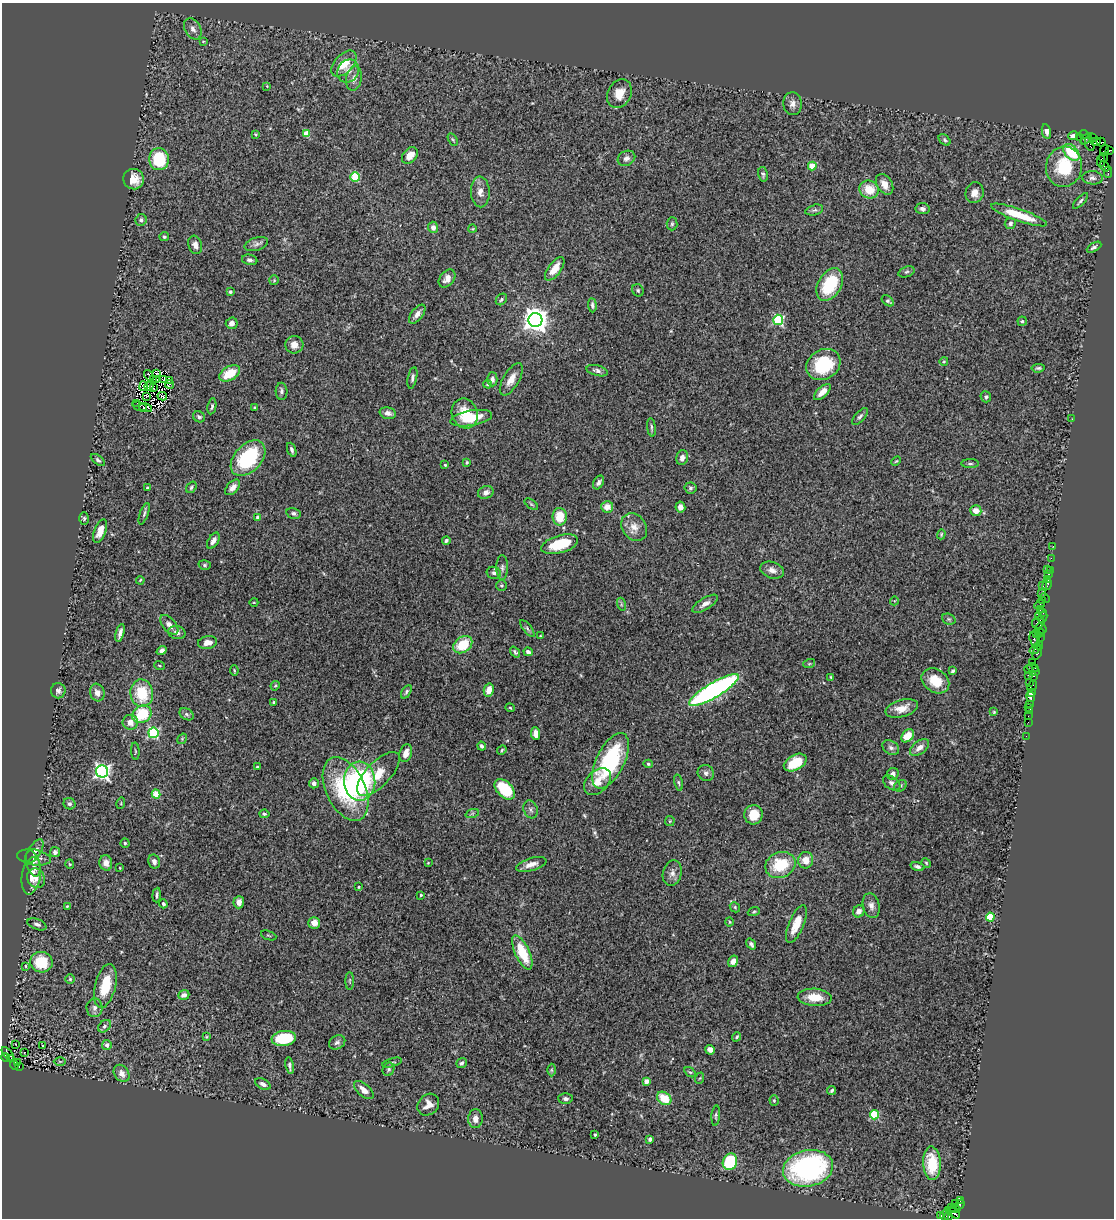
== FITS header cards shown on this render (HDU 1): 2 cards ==
NAXIS1  =                 1112
NAXIS2  =                 1216

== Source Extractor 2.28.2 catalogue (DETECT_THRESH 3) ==
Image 1112 x 1216 px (HDU 1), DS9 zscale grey, 1 PNG px = 1 image px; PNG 1116 x 1220 px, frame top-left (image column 1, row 1216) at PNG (2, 3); each listed source drawn as its Kron ellipse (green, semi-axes under 4 px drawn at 4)
Background 1.07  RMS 0.047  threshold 0.142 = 3 sigma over >= 5 px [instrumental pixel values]
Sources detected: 349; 2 with non-positive FLUX_AUTO (blend fragments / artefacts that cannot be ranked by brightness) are neither listed nor drawn; the other 347 listed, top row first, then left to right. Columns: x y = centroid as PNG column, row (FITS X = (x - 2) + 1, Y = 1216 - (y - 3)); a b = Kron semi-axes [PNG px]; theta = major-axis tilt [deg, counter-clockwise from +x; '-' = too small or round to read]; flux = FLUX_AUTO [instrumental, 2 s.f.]
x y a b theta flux
193 29 11 8 -61 16
203 41 4 3 - 2.7
344 64 16 9 47 64
348 71 12 10 58 24
354 78 12 8 80 18
267 86 4 4 - 2.5
619 94 15 11 62 47
792 104 11 9 -87 18
1046 131 7 4 -78 14
255 134 4 3 - 3.6
306 134 4 4 - 61
1084 134 5 3 - 95
1073 136 5 4 - 11
1080 137 3 2 - 26
1093 138 3 3 - 92
1086 139 7 2 45 160
453 140 7 4 -59 4.2
945 140 7 4 -42 5.4
1096 142 5 4 - 360
1101 142 4 3 - 110
1090 144 7 3 -67 270
1105 150 6 4 86 150
1109 150 3 2 - 43
1071 152 10 6 -47 120
410 155 9 6 47 37
1103 157 4 2 - 43
626 158 9 7 27 13
159 159 11 9 -86 140
1101 161 6 2 -88 77
812 166 4 4 - 74
1105 166 6 3 -54 110
1064 167 20 18 78 140
1108 172 5 3 - 68
763 174 7 4 -77 6.3
355 177 5 4 - 130
1092 178 10 6 -5 12
134 179 10 10 - 41
885 184 11 7 -57 30
869 190 10 9 - 61
480 192 15 9 -88 26
975 193 10 9 - 24
1080 201 10 4 46 7.2
923 209 7 5 -7 8.2
814 210 9 5 15 7.5
1019 215 29 6 -19 97
141 220 6 5 - 7.4
672 224 6 5 - 5.7
1010 224 5 5 - 7.5
433 227 6 5 - 15
472 229 4 3 - 2.6
164 237 4 4 - 5.8
256 244 12 6 17 12
195 245 9 6 -73 18
1094 247 8 4 29 7.5
250 260 8 5 -11 9.1
555 269 14 6 54 43
906 272 8 5 19 6.4
447 278 10 7 51 23
274 280 5 5 - 3.6
830 284 17 11 59 150
638 290 6 5 - 5.5
230 292 4 3 - 4.6
501 299 6 5 - 7.2
888 301 7 4 -37 5.6
592 305 7 3 -86 6.6
417 314 11 5 53 18
535 320 7 7 - 3500
778 320 5 5 - 290
1022 321 4 4 - 4.3
232 323 6 5 - 16
294 345 9 8 - 26
944 361 4 3 - 2.7
823 365 18 15 31 170
1038 368 7 4 6 5.3
597 371 11 5 -15 9.9
157 373 3 2 - 4.1
230 373 11 7 30 72
149 375 5 2 - 2.6
412 378 11 4 78 9.1
156 379 3 2 - 2.2
492 379 7 5 -90 13
511 379 18 8 60 31
153 380 4 2 - 4.9
164 380 4 2 - 3.6
169 381 3 2 - 0.17
170 384 4 4 - 2.5
488 384 4 4 - 5
143 386 5 2 - 1.9
149 387 4 2 - 2.1
153 388 3 2 - 3.5
281 391 8 6 -89 9.9
822 392 10 5 44 27
162 396 5 2 - 3.8
146 397 4 2 - 3.9
986 397 5 5 - 6.7
137 403 3 2 - 0.42
140 406 7 3 -16 5.8
212 406 8 4 81 6.5
255 407 4 3 - 3
145 408 7 4 -13 7.5
388 413 8 5 -14 16
465 413 15 13 -70 71
860 416 10 5 48 8.1
199 417 6 5 - 7.9
471 418 21 7 10 96
1072 419 2 2 - 6.9
651 427 9 3 -83 5.1
292 450 7 4 -69 8.3
682 457 8 5 74 16
248 458 21 13 47 230
98 460 8 4 -38 6.6
896 461 5 3 - 3.3
467 462 3 3 - 3.4
970 464 9 3 0 5.3
445 465 3 3 - 4.3
598 482 7 5 61 9.5
191 487 6 4 53 5.6
233 487 9 5 47 19
147 488 3 3 - 4.5
690 488 6 5 - 6.7
486 492 8 6 22 17
531 504 8 4 -35 4.8
607 507 6 5 - 29
680 507 5 5 - 14
976 511 6 5 - 24
294 513 7 5 -13 7.4
144 514 11 4 70 7
258 517 4 3 - 15
560 517 9 7 89 67
84 518 6 4 89 5
634 527 15 11 -54 31
100 531 12 6 68 34
941 534 5 4 - 3.6
446 540 4 3 - 6
213 541 9 5 59 16
560 544 19 8 16 110
1053 546 2 2 - 30
1051 558 2 2 - 32
205 565 6 5 - 5.3
502 568 12 5 89 11
1047 569 2 2 - 71
772 570 12 8 -18 19
1050 570 3 2 - 13
494 573 7 6 - 11
1049 574 3 3 - 130
140 580 4 3 - 3
1048 580 3 3 - 46
502 585 5 5 - 5.6
1042 585 4 2 - 55
1047 585 6 3 62 110
1041 593 3 3 - 140
1045 598 5 2 - 51
894 601 4 3 - 2.3
1043 601 2 2 - 24
254 602 4 3 - 2.4
621 604 7 4 -73 4.7
705 604 15 6 31 17
1040 604 6 2 32 110
1040 610 4 3 - 29
1042 613 4 2 - 17
1039 616 4 3 - 180
1043 617 5 3 - 74
949 619 7 5 -21 5.4
1038 623 7 5 38 480
169 625 12 6 -50 19
527 628 10 4 -50 6.9
1041 628 5 4 - 140
120 633 9 3 74 11
177 633 9 6 -15 13
1036 633 4 2 - 56
1040 633 5 2 - 42
540 636 4 3 - 2.5
1040 637 3 2 - 73
1035 640 8 5 -76 380
207 643 9 6 8 22
463 645 10 7 36 95
1039 645 4 2 - 100
1035 649 6 3 40 120
162 651 5 4 - 11
515 652 6 4 -51 6.4
528 652 5 4 - 9.2
1037 652 7 3 70 130
1033 662 2 2 - 57
809 664 6 4 19 3.8
160 666 5 2 - 2.6
1033 667 6 3 -21 94
1028 669 5 2 - 52
234 670 5 3 - 3.5
953 671 4 3 - 5.9
1035 671 3 2 - 70
1028 675 2 2 - 12
1033 676 3 2 - 80
831 677 4 3 - 3.3
935 681 15 11 -34 65
1030 682 3 2 - 77
275 686 5 3 - 3.6
1032 686 6 3 52 180
489 690 6 5 - 33
714 690 28 7 30 940
58 691 8 7 - 11
406 692 7 4 62 5.7
1032 692 3 3 - 75
97 693 9 7 -72 21
142 693 14 11 -85 110
1031 697 5 3 - 160
274 702 4 3 - 4.8
1030 704 2 2 - 13
1028 707 3 2 - 24
510 708 5 3 - 2.9
902 708 17 8 16 37
1029 711 3 2 - 52
994 712 4 3 - 3.1
142 714 10 8 32 120
186 714 8 5 -31 6.8
1028 716 2 2 - 8.7
130 722 7 7 - 22
1028 722 2 2 - 19
153 733 5 5 - 380
536 734 6 4 -85 23
908 736 7 5 48 58
1026 736 2 2 - 12
182 739 6 3 57 3.4
482 746 4 3 - 7.4
920 747 11 6 37 21
891 748 9 6 -32 11
502 750 5 4 - 3.8
135 751 8 3 -86 4.1
406 753 9 6 72 24
610 761 30 14 64 290
795 763 12 7 29 97
648 764 5 4 - 4.3
257 767 3 2 - 3.4
102 771 6 6 - 1000
706 773 8 7 - 11
378 774 28 12 46 64
893 774 6 5 - 15
360 781 19 15 -86 430
597 782 16 10 45 36
678 782 8 4 -75 5.6
314 783 5 5 - 12
892 783 9 6 -34 11
900 786 7 5 34 5.3
346 789 34 19 -64 280
505 789 12 7 -47 150
156 794 4 4 - 100
121 803 6 3 73 3.3
69 804 6 5 - 7.7
531 809 9 7 -68 9.7
264 814 5 4 - 5.5
472 814 7 4 19 5.3
754 815 10 9 - 57
670 821 5 4 - 3.6
125 843 4 4 - 4.5
35 851 13 6 58 15
55 852 5 5 - 9.4
34 857 17 7 -9 19
806 860 8 7 - 38
154 861 7 5 -76 12
106 863 8 6 -79 23
428 863 3 3 - 2.5
926 863 5 4 - 3.2
33 864 13 6 -74 17
70 864 5 4 - 3.2
531 864 15 6 16 23
780 865 15 12 22 120
918 866 7 4 -16 8.7
120 868 3 2 - 1.9
672 873 13 9 74 20
31 876 19 9 80 46
36 878 10 8 -61 22
359 887 3 2 - 4.1
157 895 7 3 85 6
421 895 3 3 - 5.5
239 902 6 5 - 21
163 904 4 3 - 5.6
67 906 3 2 - 3.1
871 906 12 8 -76 18
735 907 5 4 - 4.8
859 911 6 5 - 16
754 912 6 4 20 4
990 917 4 4 - 120
729 922 4 3 - 3.1
314 923 6 6 - 24
37 924 10 5 -20 11
796 924 20 7 67 55
269 935 8 2 -21 3.1
751 944 6 3 -54 8
522 952 18 7 -65 96
733 961 6 4 56 19
41 962 11 10 - 120
26 966 4 3 - 3.3
70 979 5 5 - 4
350 981 9 3 90 4
105 986 22 10 76 110
184 995 6 4 21 11
815 997 17 8 -4 58
95 1008 9 8 - 14
104 1026 7 5 42 8
206 1037 3 3 - 2.9
737 1037 5 4 - 3.7
284 1038 12 7 7 140
337 1042 9 6 32 9.1
16 1044 3 2 - 9.6
107 1045 5 5 - 15
43 1046 3 3 - 25
710 1050 5 4 - 15
24 1052 2 2 - 2.1
8 1054 8 3 -51 220
6 1057 4 4 - 390
11 1059 3 3 - 200
60 1061 6 4 0 4.1
18 1062 4 2 - 57
392 1063 10 4 16 5.8
461 1063 5 4 - 6.4
14 1065 5 3 - 330
19 1066 3 2 - 130
290 1066 8 4 -80 8.1
388 1069 7 5 67 6.3
551 1070 6 4 -90 4.7
690 1072 6 3 -34 4.1
122 1073 9 7 -54 22
700 1078 6 3 70 3
646 1081 4 3 - 44
263 1084 8 5 -28 12
364 1090 12 6 -40 25
832 1090 4 3 - 5
664 1098 8 6 -39 70
565 1099 7 5 -2 9.3
774 1100 5 4 - 4.1
428 1105 12 9 46 28
875 1115 4 4 - 180
716 1116 10 4 85 6.6
475 1119 9 7 86 20
595 1134 3 3 - 5.1
650 1139 4 4 - 7.2
730 1162 8 7 - 180
932 1163 17 9 -86 110
808 1168 25 18 11 580
960 1201 3 2 - 75
955 1203 2 2 - 20
960 1204 5 3 - 72
951 1207 3 2 - 31
955 1209 5 3 - 260
953 1213 8 4 -35 750
941 1215 3 3 - 57
944 1215 5 4 - 97
948 1216 4 3 - 180
At the frame edge (FLAGS 8, measured only in part): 1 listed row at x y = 948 1216
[2 non-positive-flux detections neither listed nor drawn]